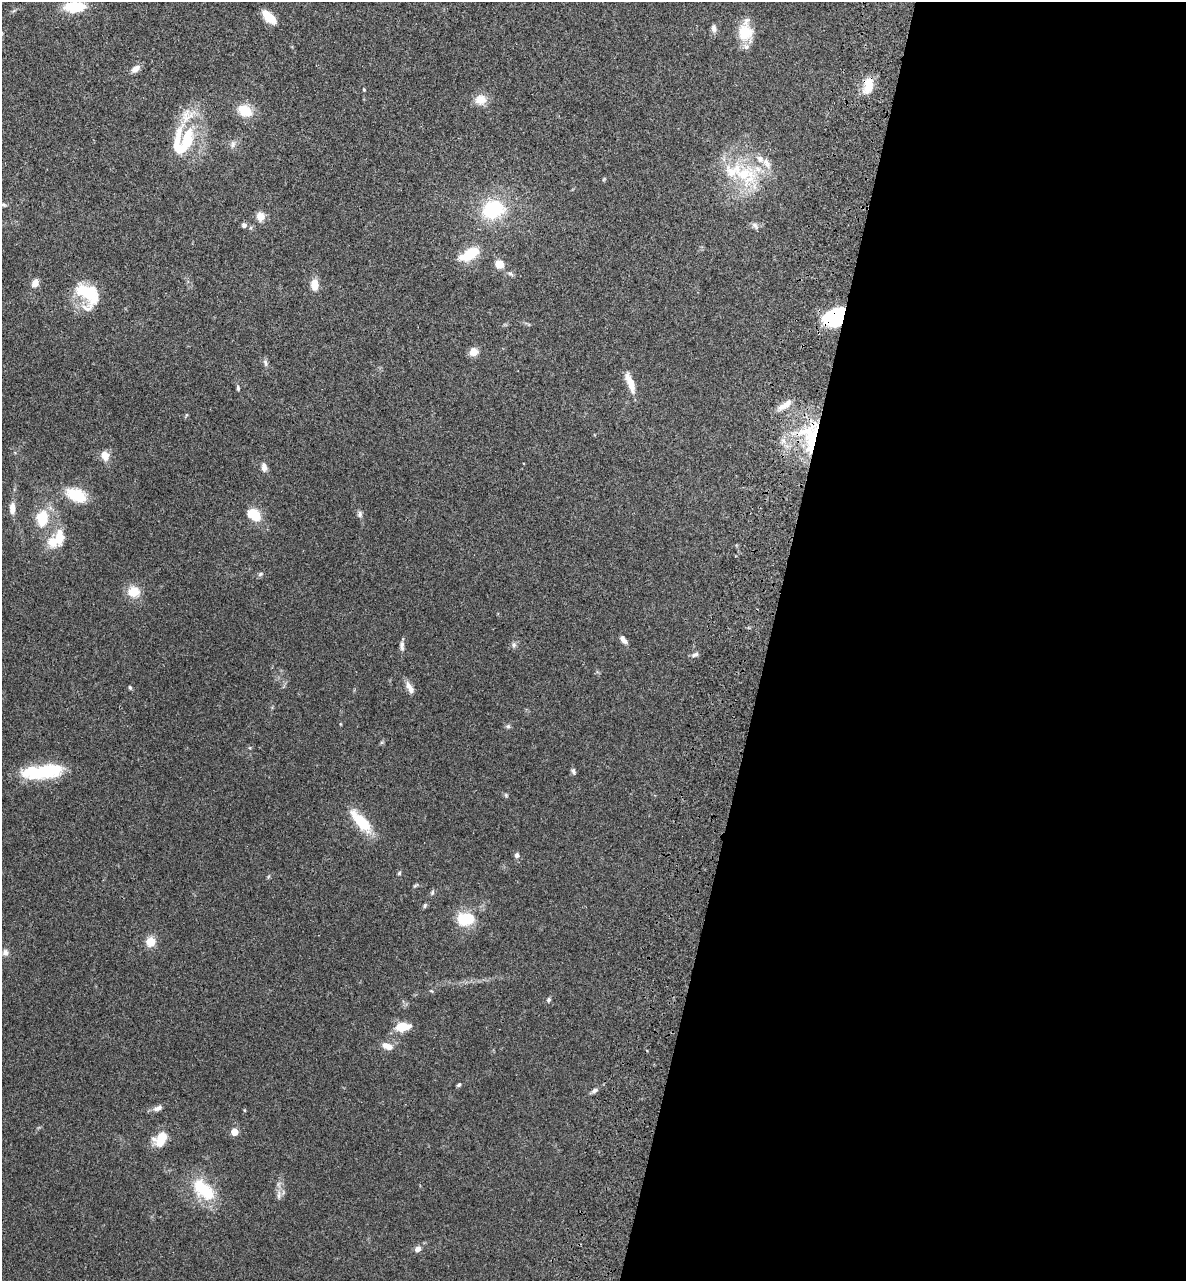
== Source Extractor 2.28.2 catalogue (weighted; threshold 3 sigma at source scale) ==
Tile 12 of 4 x 4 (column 4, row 3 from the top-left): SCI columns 3873-5056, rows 1470-2748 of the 5496 x 5492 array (HDU 1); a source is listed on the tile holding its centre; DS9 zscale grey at full resolution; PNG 1188 x 1283 px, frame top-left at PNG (2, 2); no overlay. Shown black and unused: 35% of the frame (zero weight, under 3 of 4 exposures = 13% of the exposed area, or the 3 px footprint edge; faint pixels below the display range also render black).
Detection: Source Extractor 2.28.2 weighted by HDU 2 'WHT'; one run over the whole footprint, this tile lists its part. Background 0.0647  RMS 0.0058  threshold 0.0259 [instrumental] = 3 sigma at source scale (4.5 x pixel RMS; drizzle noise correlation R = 1.50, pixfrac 1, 0.05/0.05 arcsec/px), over >= 5 px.
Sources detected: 81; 3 inside a brighter object's white glare — not listed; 8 inside a brighter listed object's ellipse — not listed separately; the other 70 listed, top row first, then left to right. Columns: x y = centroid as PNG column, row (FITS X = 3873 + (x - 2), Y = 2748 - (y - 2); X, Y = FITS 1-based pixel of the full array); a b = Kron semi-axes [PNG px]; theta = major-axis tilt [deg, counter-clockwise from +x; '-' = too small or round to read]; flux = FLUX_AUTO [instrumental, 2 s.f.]
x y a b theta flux
74 7 19 10 2 19
269 17 18 8 -46 8
714 28 11 7 -83 2
745 32 22 18 -67 14
136 69 12 7 38 3.3
868 86 20 10 75 10
364 90 4 3 - 0.55
480 100 14 12 12 6.7
245 110 14 10 -27 13
186 141 44 25 -79 30
233 144 10 6 89 1.9
744 174 33 21 17 30
4 205 8 5 -18 1
493 209 16 13 26 43
260 216 10 9 - 5.2
244 225 5 5 - 2
755 225 11 5 -52 1.6
470 254 20 11 31 17
499 264 10 9 - 5.4
510 273 8 5 -43 1.3
35 283 10 7 64 3.7
314 284 12 8 -87 5.8
88 293 31 17 -36 23
834 319 24 17 7 26
473 352 8 8 - 5.4
265 363 10 5 -73 1.6
630 383 24 7 -68 8.1
238 388 7 4 -83 0.93
785 405 20 7 34 5
812 440 52 15 81 30
105 455 11 9 -66 4.9
264 467 10 6 -82 2.6
77 495 18 11 -23 21
12 508 13 6 89 4.3
360 514 8 6 82 1.6
254 515 13 9 -31 15
42 519 17 13 84 15
60 537 21 11 87 9
260 574 7 5 24 1.1
134 592 12 11 - 10
623 640 12 6 -53 2.5
402 645 12 6 -85 2.2
514 645 8 6 -76 1.4
695 655 10 6 19 1.7
410 687 16 7 -59 3.9
130 688 6 4 -63 0.82
508 726 6 6 - 1
43 771 45 13 6 33
573 771 9 5 -65 1.3
506 795 7 4 -46 0.78
361 821 36 13 -47 16
517 855 5 5 - 2
399 873 5 4 - 0.69
432 892 7 5 71 1
425 906 7 4 71 0.84
465 919 20 15 11 18
151 942 10 9 - 7.6
5 952 9 8 - 2.3
549 1000 6 5 - 0.9
402 1027 13 8 7 13
387 1046 14 8 -27 4.4
459 1085 5 4 - 0.98
595 1090 8 6 32 1.5
158 1108 14 7 20 2.6
244 1110 5 3 - 0.44
234 1132 5 5 - 9.8
160 1139 17 12 59 12
203 1189 31 17 -43 26
279 1195 14 4 84 2.1
418 1249 8 6 20 2.6
Overlapping masked pixels (flux is a lower limit): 3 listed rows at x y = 868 86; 834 319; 812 440
Isophote crosses this tile's border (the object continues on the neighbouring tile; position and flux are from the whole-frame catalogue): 1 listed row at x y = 74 7